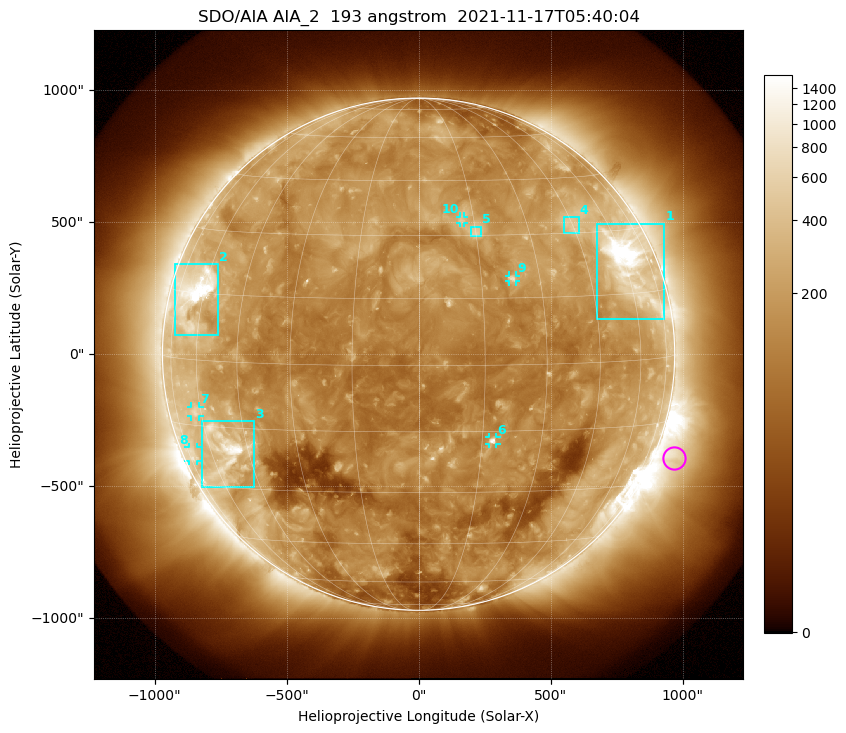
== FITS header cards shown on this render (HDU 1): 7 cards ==
TELESCOP= 'SDO/AIA '           / For AIA: SDO/AIA
INSTRUME= 'AIA_2   '           / For AIA: AIA_ATA1, AIA_ATA2, AIA_ATA3 or AIA_AT
WAVELNTH=                  193 / [angstrom] Wavelength
WAVEUNIT= 'angstrom'           / Wavelength unit: angstrom
DATE-OBS= '2021-11-17T05:40:04.843' / [ISO] Date when observation started; ISO 8
CTYPE1  = 'HPLN-TAN'           / CTYPE1: HPLN
CTYPE2  = 'HPLT-TAN'           / CTYPE2: HPLT

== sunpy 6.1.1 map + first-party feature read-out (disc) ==
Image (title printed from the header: SDO/AIA AIA_2  193 angstrom  2021-11-17T05:40:04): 1024 x 1024 px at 2.4 arcsec/px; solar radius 970 arcsec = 404 px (full disc in frame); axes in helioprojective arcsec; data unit not stated in the header (colour bar unlabelled)
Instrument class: DISC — disc imager (sunpy class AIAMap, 193 A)
Bright regions (active regions / flare kernels): reference = the median radial profile (limb darkening/brightening removed); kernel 9 px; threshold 5 sigma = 284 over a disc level ~137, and >= 1.15x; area >= 12 px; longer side >= 10 px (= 24 arcsec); searched inside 0.97 R_sun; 10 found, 10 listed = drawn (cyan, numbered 1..; 5 of them under ~33 arcsec drawn as corner ticks so the feature stays visible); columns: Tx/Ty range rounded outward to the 5 arcsec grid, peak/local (2 s.f.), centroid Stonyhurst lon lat
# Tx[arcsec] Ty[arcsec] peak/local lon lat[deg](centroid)
1 675..930 135..495 13 +61 +22
2 -925..-760 70..340 12 -64 +15
3 -820..-625 -505..-255 9.8 -54 -20
4 550..610 455..520 3.5 +45 +32
5 195..235 445..485 3.8 +15 +31
6 265..295 -340..-315 7.6 +18 -17
7 -865..-830 -235..-200 3.1 -63 -12
8 -870..-840 -405..-350 2.4 -72 -22
9 340..370 275..300 4.8 +23 +19
10 155..170 495..520 3.3 +12 +34
Off-limb structures (1.02-1.3 R_sun): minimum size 162 px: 6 found; the strongest spans PA ~225..265 deg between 1.02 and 1.3 R_sun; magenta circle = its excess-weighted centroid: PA ~250 deg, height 1.08 R_sun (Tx ~965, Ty ~-395 arcsec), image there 2.5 x the reference